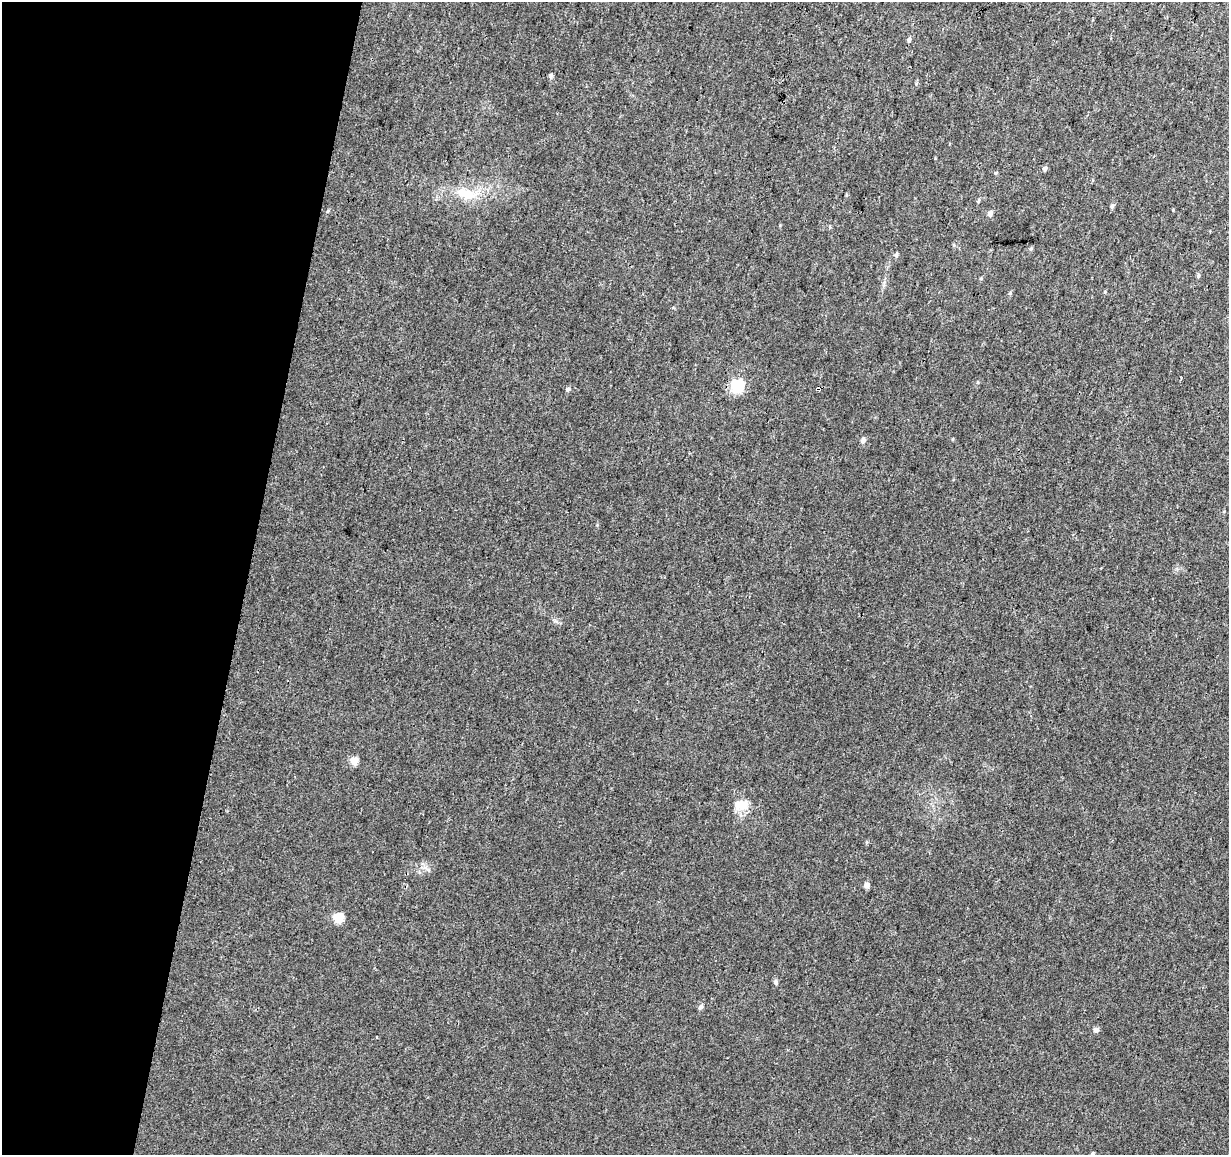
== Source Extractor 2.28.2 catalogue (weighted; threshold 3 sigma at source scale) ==
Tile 9 of 4 x 4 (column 1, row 3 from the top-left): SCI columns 10-1236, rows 1438-2590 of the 4918 x 5121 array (HDU 1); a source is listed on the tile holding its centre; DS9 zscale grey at full resolution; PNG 1231 x 1157 px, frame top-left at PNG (2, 2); no overlay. Shown black and unused: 20% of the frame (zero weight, under 3 of 4 exposures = <1% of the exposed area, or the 3 px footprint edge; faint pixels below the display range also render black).
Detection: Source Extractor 2.28.2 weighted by HDU 2 'WHT'; one run over the whole footprint, this tile lists its part. Background 0.0277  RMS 0.0038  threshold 0.0169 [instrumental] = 3 sigma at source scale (4.5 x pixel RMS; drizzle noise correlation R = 1.50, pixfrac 1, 0.0396/0.0396 arcsec/px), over >= 5 px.
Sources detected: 25; all 25 listed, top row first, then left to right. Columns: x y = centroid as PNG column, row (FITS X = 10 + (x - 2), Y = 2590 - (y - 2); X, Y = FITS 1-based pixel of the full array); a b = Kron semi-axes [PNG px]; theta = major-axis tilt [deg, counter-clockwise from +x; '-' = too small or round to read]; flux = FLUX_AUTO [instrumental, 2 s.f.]
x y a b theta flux
909 40 6 4 81 0.98
551 76 6 5 - 0.82
916 84 6 3 73 0.46
1045 169 6 5 - 0.96
996 173 5 4 - 0.45
466 194 27 13 -20 9.5
978 201 5 4 - 0.49
1112 206 6 5 - 0.83
328 211 6 3 71 0.4
990 214 6 5 - 1.5
1031 249 6 5 - 0.59
896 255 6 5 - 0.8
1198 276 5 4 - 0.6
737 386 6 6 - 55
568 389 6 6 - 0.81
818 389 4 3 - 9.6
863 440 6 5 - 1.5
354 761 5 5 - 7.8
740 805 17 10 2 6.4
867 885 7 6 - 1.3
338 918 6 5 - 17
776 982 7 6 - 0.88
701 1007 8 5 61 0.89
1096 1030 7 6 - 1.1
1092 1153 4 4 - 0.51
Overlapping masked pixels (flux is a lower limit): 1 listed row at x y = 818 389
Isophote crosses this tile's border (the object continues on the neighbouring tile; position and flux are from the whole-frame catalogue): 1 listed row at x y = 1092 1153
Unlisted compact peaks at least as high as the median listed source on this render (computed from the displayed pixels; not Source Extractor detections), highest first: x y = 1010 293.